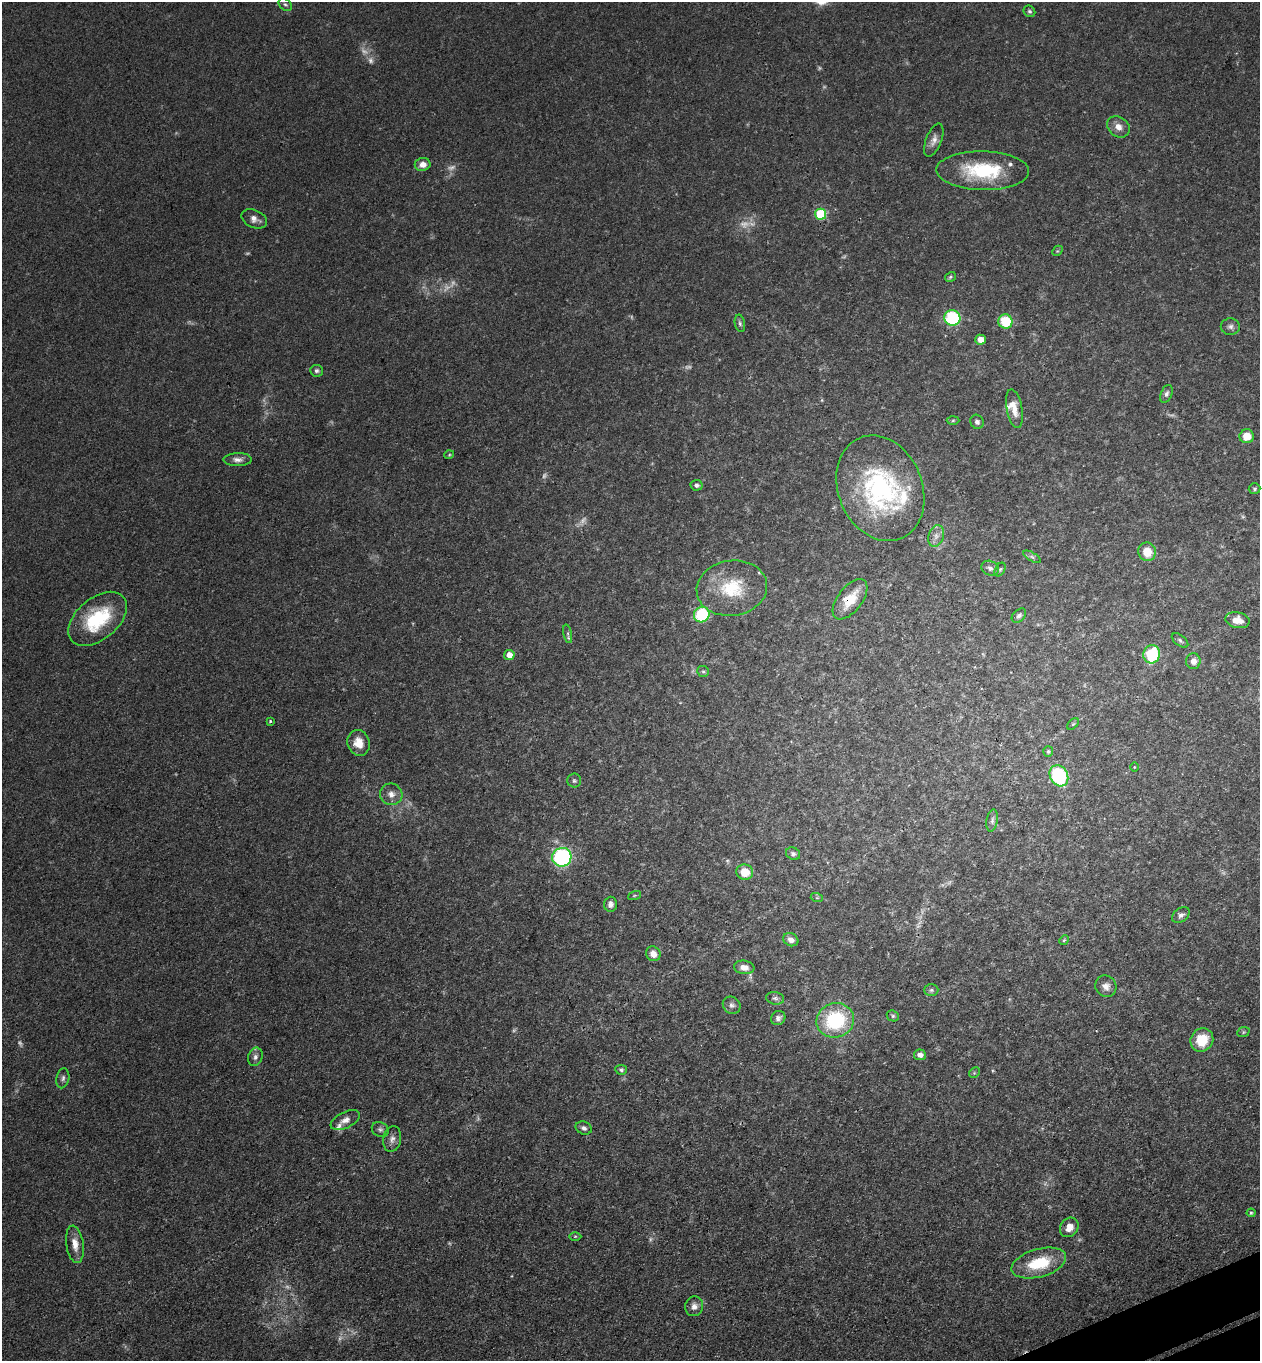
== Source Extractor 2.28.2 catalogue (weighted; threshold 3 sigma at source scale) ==
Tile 6 of 4 x 4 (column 2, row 2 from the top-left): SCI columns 1559-2816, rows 2776-4134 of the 5504 x 5548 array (HDU 1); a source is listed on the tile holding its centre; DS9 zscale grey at full resolution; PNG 1262 x 1363 px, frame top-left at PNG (2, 2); each listed source drawn as its Kron ellipse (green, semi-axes under 4 px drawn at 4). Shown black and unused: <1% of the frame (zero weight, under 3 of 4 exposures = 5% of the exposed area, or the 3 px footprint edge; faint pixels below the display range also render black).
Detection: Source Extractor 2.28.2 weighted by HDU 2 'WHT'; one run over the whole footprint, this tile lists its part. Background 0.0936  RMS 0.0064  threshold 0.0286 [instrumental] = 3 sigma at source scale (4.5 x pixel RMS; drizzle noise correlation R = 1.50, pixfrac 1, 0.05/0.05 arcsec/px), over >= 5 px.
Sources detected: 114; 22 too faint to see at this stretch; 1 cosmic-ray / hot-pixel residue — neither listed nor drawn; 4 inside a brighter listed object's ellipse — not listed separately; the other 87 listed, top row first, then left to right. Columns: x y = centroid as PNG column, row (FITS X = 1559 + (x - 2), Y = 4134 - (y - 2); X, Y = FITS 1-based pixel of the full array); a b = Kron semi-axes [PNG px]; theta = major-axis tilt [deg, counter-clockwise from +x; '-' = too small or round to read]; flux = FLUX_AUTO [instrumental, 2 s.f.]
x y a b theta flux
285 5 7 5 -45 1.3
1029 11 6 5 - 1.3
1118 127 12 9 -36 4.9
934 140 17 8 69 4.2
423 164 8 6 9 4.8
983 171 46 19 -1 46
821 214 5 5 - 57
254 219 13 9 -25 4.3
1057 251 6 4 43 0.87
950 277 6 4 35 0.98
952 318 8 7 - 45
1005 321 7 7 - 24
740 323 9 5 -78 1.5
1230 327 9 8 - 2.6
980 340 5 5 - 7.4
317 371 6 6 - 1.7
1166 394 9 5 66 2.2
1014 409 19 8 -80 6.5
953 421 6 4 2 1
977 422 7 6 - 1.9
1247 436 7 7 - 11
449 455 5 3 - 0.6
238 460 14 6 1 3.4
697 485 6 5 - 1.8
880 488 54 42 -68 110
1255 489 6 5 - 1.1
936 536 11 7 73 3.6
1147 552 9 8 - 11
1032 557 10 4 -30 1.6
990 568 9 7 -28 2.7
1000 569 7 5 62 1.2
732 588 35 27 9 34
850 599 23 12 52 16
702 615 8 7 - 39
1019 616 8 5 45 2
98 619 34 20 40 43
1237 620 12 8 -11 7
568 634 9 4 -78 1.3
1180 640 9 5 -38 1.5
1152 654 9 8 - 34
509 655 5 5 - 7
1193 661 8 7 - 4.8
703 671 6 5 - 1.2
270 721 3 2 - 0.73
1073 724 7 4 44 0.96
358 743 13 11 -71 9.1
1048 751 5 5 - 1.1
1134 767 5 3 - 0.52
1059 776 11 8 -62 56
574 781 7 7 - 1.3
391 794 11 10 - 4.8
992 820 11 5 81 2.1
793 854 7 6 - 1.6
562 857 9 9 - 89
745 872 8 7 - 11
634 895 7 3 19 0.81
817 898 6 4 -18 0.85
610 904 7 6 - 2.7
1181 915 10 6 34 2.7
791 940 8 6 -25 3.3
1064 940 5 4 - 0.8
653 954 8 7 - 5.7
744 967 10 7 -6 4.5
1106 986 11 10 - 4.1
931 990 7 6 - 1.7
775 998 9 6 -8 1.9
732 1005 9 8 - 2.4
893 1016 6 5 - 1.2
778 1018 7 7 - 2.5
835 1020 19 17 19 52
1243 1032 6 5 - 0.95
1202 1040 12 11 - 18
920 1055 6 5 - 3.1
255 1057 9 7 73 2.5
621 1070 6 5 - 1.4
974 1073 6 4 45 1.1
63 1078 10 6 79 2.1
345 1120 16 8 26 4.3
584 1128 8 6 -24 2.1
380 1130 9 7 -26 2
392 1139 13 9 79 3.6
1251 1213 4 4 - 0.86
1069 1227 10 8 52 6.3
575 1236 6 4 1 0.86
75 1244 19 8 -82 7.3
1039 1263 28 14 15 28
694 1306 10 9 - 3.8
Overlapping masked pixels (flux is a lower limit): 2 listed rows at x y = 880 488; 850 599